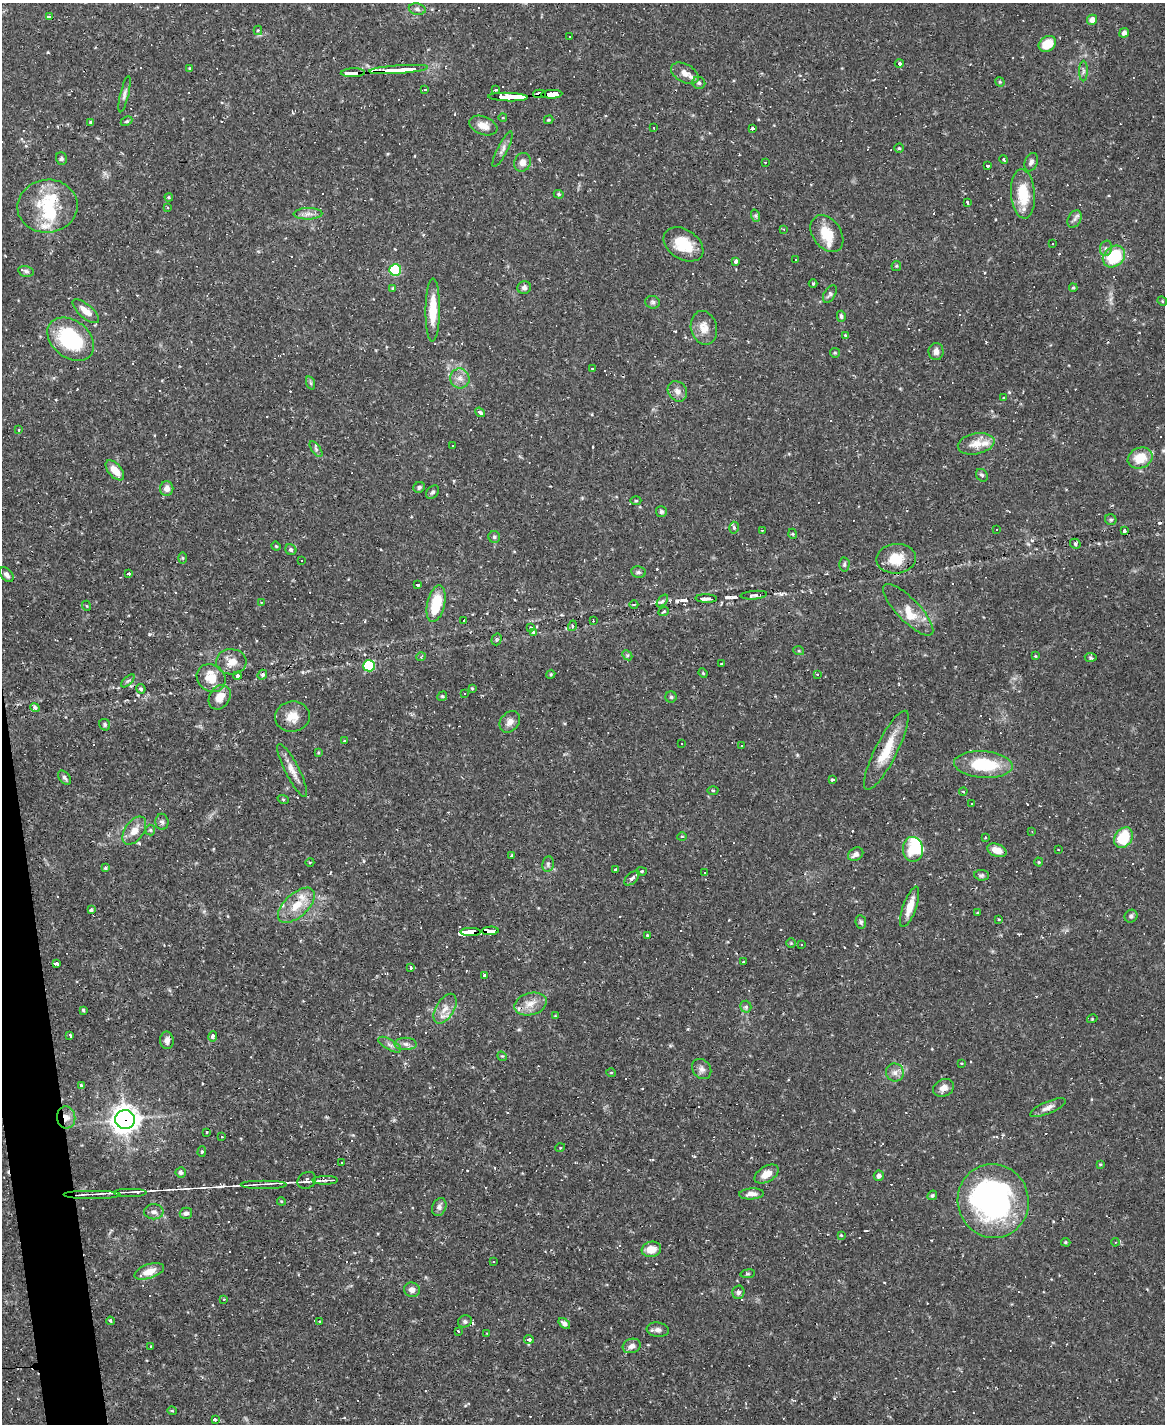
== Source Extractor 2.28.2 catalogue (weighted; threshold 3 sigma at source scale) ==
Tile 7 of 4 x 3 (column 3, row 2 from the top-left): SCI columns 2329-3491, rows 1660-3081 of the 4655 x 4634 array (HDU 1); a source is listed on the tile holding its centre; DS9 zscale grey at full resolution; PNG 1167 x 1426 px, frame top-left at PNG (2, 3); each listed source drawn as its Kron ellipse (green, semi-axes under 4 px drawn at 4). Shown black and unused: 2% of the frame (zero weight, under 2 of 3 exposures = <1% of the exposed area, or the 3 px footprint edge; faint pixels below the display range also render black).
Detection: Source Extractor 2.28.2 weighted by HDU 2 'WHT'; one run over the whole footprint, this tile lists its part. Background 0.12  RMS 0.0033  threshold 0.0147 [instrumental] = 3 sigma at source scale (4.5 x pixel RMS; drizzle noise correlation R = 1.50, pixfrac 1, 0.05/0.05 arcsec/px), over >= 5 px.
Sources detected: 371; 3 inside a brighter object's white glare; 87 cosmic-ray / hot-pixel residue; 4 long thin detections or spike segments (spike, bleed or trail) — neither listed nor drawn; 16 inside a brighter listed object's ellipse — not listed separately; the other 261 listed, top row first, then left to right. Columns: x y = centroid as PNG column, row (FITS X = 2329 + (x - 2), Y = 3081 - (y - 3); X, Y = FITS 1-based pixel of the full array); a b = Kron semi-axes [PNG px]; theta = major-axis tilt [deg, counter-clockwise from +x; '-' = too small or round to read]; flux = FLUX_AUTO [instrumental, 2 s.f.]
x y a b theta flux
417 9 8 5 -11 1
49 16 4 3 - 11
1092 20 5 5 - 2.3
258 30 4 4 - 0.45
1124 33 5 4 - 1.1
569 37 3 3 - 0.4
1047 44 9 7 34 6.7
899 63 4 3 - 30
190 68 3 3 - 0.29
399 69 29 3 4 280
1083 71 10 4 90 0.86
353 73 12 3 2 100
685 73 15 9 -29 2.6
1000 82 5 4 - 0.36
699 83 6 6 - 0.73
425 90 3 3 - 0.67
496 90 3 3 - 6.2
124 94 19 4 76 1.2
539 94 6 4 0 58
552 94 10 4 3 96
508 97 20 4 -2 210
503 118 4 3 - 0.31
549 120 5 4 - 0.37
126 121 6 4 26 0.57
91 122 4 3 - 0.56
483 125 15 9 -21 3.5
654 128 3 2 - 0.28
753 129 3 3 - 19
899 148 4 4 - 0.4
503 149 20 5 64 1.6
61 158 6 5 - 0.69
1004 159 4 4 - 0.59
522 162 9 8 - 2
765 162 2 2 - 0.25
1031 162 9 6 69 1.1
987 166 4 3 - 5.7
559 194 5 4 - 0.45
1023 194 25 12 -85 10
169 197 4 3 - 0.36
968 203 3 3 - 3.7
48 206 30 26 6 16
168 208 4 2 - 0.26
308 214 14 5 1 1.8
756 216 6 4 -72 0.51
1075 219 9 6 60 1.1
784 229 4 3 - 0.35
827 234 20 14 -55 7.4
1052 243 3 3 - 0.82
683 244 22 14 -33 9.5
1106 248 8 6 75 0.98
1114 257 12 9 42 15
796 260 3 3 - 1.6
736 261 4 3 - 0.94
896 266 5 5 - 0.42
395 270 6 5 - 30
26 271 8 5 -11 0.73
813 284 4 4 - 0.4
393 288 4 4 - 0.35
524 288 7 6 - 0.83
1073 288 4 3 - 0.4
830 294 10 5 59 0.9
1162 301 5 4 - 0.37
653 302 7 6 - 0.78
433 310 31 7 89 7.8
86 311 16 6 -41 3.7
841 316 5 4 - 0.67
704 328 17 13 -77 3.8
845 335 4 3 - 0.32
71 339 26 18 -38 28
936 351 8 7 - 1.6
835 353 5 4 - 0.42
592 368 3 2 - 0.54
460 378 10 9 - 2.3
311 383 7 4 -71 0.53
677 391 11 9 -54 2
1004 397 3 2 - 0.33
480 412 5 4 - 1.2
19 430 4 3 - 0.27
976 444 18 10 11 4.3
452 445 3 2 - 0.37
316 449 9 4 -56 0.73
1140 458 13 10 22 6.8
115 470 12 6 -49 3.9
982 475 7 5 -52 0.61
419 487 6 5 - 0.7
167 488 7 6 - 2
433 492 8 5 49 0.68
636 501 5 3 - 0.33
661 512 5 5 - 0.6
1111 520 6 5 - 0.65
734 528 6 4 -86 0.52
762 530 3 2 - 0.43
996 530 3 3 - 1.9
1124 531 3 3 - 0.56
793 534 5 3 - 0.34
494 537 6 6 - 0.65
1075 544 5 4 - 0.58
276 546 4 4 - 0.33
291 550 6 5 - 0.69
183 558 6 4 -89 0.41
896 559 20 15 4 7.5
302 561 3 3 - 2.2
844 564 7 5 88 0.61
638 572 7 5 -10 0.74
128 574 4 3 - 6.4
7 575 8 5 -50 1.2
417 584 4 3 - 2.9
754 595 13 3 5 0.89
706 598 10 3 -2 0.87
662 601 7 4 51 0.69
261 602 3 2 - 0.23
436 604 19 8 76 11
634 604 4 3 - 0.4
87 606 5 3 - 0.26
908 610 34 11 -46 5.7
664 611 5 3 - 0.39
464 620 3 3 - 14
593 621 2 2 - 0.32
572 626 5 3 - 0.37
531 628 3 3 - 0.98
534 633 3 3 - 3.1
497 639 6 5 - 0.48
799 651 5 3 - 0.35
627 655 6 4 -44 0.52
1035 656 3 3 - 0.26
421 657 5 3 - 0.28
1091 657 6 4 -6 0.54
231 662 15 12 -2 3.9
721 664 3 2 - 0.26
369 666 6 5 - 23
703 673 5 3 - 0.29
551 674 5 3 - 0.33
817 674 3 2 - 0.48
262 675 5 4 - 0.71
237 676 4 4 - 0.78
211 678 15 13 -38 6
128 681 8 3 44 0.53
472 688 4 3 - 0.37
141 689 5 4 - 0.68
465 694 3 3 - 1.7
442 696 5 4 - 0.42
220 697 13 10 58 4
671 697 5 5 - 0.55
35 707 5 4 - 0.84
292 717 17 15 6 4.3
510 722 12 9 51 1.9
105 725 6 5 - 0.6
345 741 3 3 - 0.51
682 744 2 2 - 0.21
741 746 3 2 - 0.54
886 750 44 11 63 9.9
318 753 3 3 - 0.33
983 765 29 13 -4 17
292 770 29 7 -63 3.4
64 778 8 5 -51 0.84
832 780 3 3 - 0.71
713 790 5 3 - 0.32
963 791 4 2 - 0.27
283 799 6 3 -19 0.38
972 804 3 2 - 0.36
162 822 8 6 -89 0.96
150 830 5 5 - 0.47
134 831 16 9 55 3.6
1032 832 3 2 - 0.22
682 836 5 3 - 0.31
985 837 3 3 - 0.27
1123 838 11 8 56 12
913 849 12 10 -85 8.3
997 850 10 6 -19 3.5
1058 850 3 2 - 0.23
856 854 8 6 33 1.5
511 855 3 2 - 0.38
310 862 4 3 - 0.34
1039 862 4 4 - 0.36
548 864 8 5 79 0.78
105 868 4 4 - 0.52
615 869 4 3 - 0.46
642 871 5 4 - 0.43
704 872 3 3 - 0.72
982 875 7 5 -6 0.68
632 878 9 5 44 1.1
296 905 22 11 43 6.7
910 907 21 6 70 4.7
91 910 4 3 - 0.46
977 913 3 3 - 0.31
1131 916 7 6 - 0.78
999 919 3 2 - 0.34
861 922 7 5 -80 0.67
490 931 8 4 3 86
471 932 10 4 -1 110
647 935 3 3 - 0.6
791 943 5 5 - 0.4
802 944 3 3 - 0.75
743 962 3 3 - 0.28
57 964 4 3 - 26
410 968 4 3 - 1.5
484 975 4 3 - 5.8
530 1004 16 11 15 4.2
746 1007 6 5 - 0.86
445 1009 16 9 59 3.2
84 1010 4 3 - 0.72
555 1016 4 4 - 0.26
1092 1019 5 3 - 0.33
70 1035 4 3 - 5
213 1036 5 4 - 1.1
167 1040 9 7 -89 1.6
406 1044 11 6 -1 1.3
390 1045 13 5 -29 1.2
502 1056 5 4 - 0.38
961 1063 4 2 - 0.25
702 1069 11 9 -52 1.5
611 1073 5 3 - 0.27
895 1073 9 9 - 1.7
81 1085 4 3 - 0.46
944 1088 11 8 25 2.2
1048 1108 19 6 23 2.1
66 1117 11 9 -83 2.7
125 1120 10 9 - 320
207 1132 3 2 - 0.43
222 1137 2 2 - 0.26
560 1148 5 3 - 0.27
202 1152 5 4 - 0.41
342 1163 2 2 - 0.31
1100 1164 4 3 - 0.32
181 1172 5 5 - 0.86
767 1174 13 7 30 3.3
879 1176 5 5 - 1.2
307 1180 10 8 32 1.2
325 1180 13 4 0 1.2
264 1184 23 2 0 1.6
130 1192 17 2 0 0.92
92 1194 29 2 0 1.4
751 1194 12 5 4 1.7
932 1195 5 4 - 0.48
281 1201 4 3 - 0.28
993 1201 37 35 -74 83
439 1207 9 7 69 1.3
154 1212 9 7 0 1.4
186 1213 6 5 - 1
841 1235 4 3 - 0.31
1066 1242 5 4 - 0.4
1115 1242 4 3 - 0.32
651 1249 10 7 9 4.1
494 1262 3 2 - 0.25
149 1271 15 7 19 3.6
748 1274 7 3 8 0.42
412 1290 8 7 - 1.6
738 1292 6 6 - 0.77
224 1299 3 3 - 0.28
110 1321 4 3 - 0.4
320 1321 3 2 - 0.37
465 1321 7 6 - 0.71
564 1324 6 4 -40 1.2
658 1330 11 7 -7 1.4
458 1331 3 2 - 0.3
487 1333 4 3 - 0.25
529 1339 5 3 - 8.4
151 1346 3 2 - 0.3
632 1346 9 7 18 1.7
172 1411 4 4 - 0.35
215 1419 4 3 - 12
Overlapping masked pixels (flux is a lower limit): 10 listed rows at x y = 399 69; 353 73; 539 94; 552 94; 508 97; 490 931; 471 932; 66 1117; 125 1120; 465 1321
Unlisted compact peaks at least as high as the median listed source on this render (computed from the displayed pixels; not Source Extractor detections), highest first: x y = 683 600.